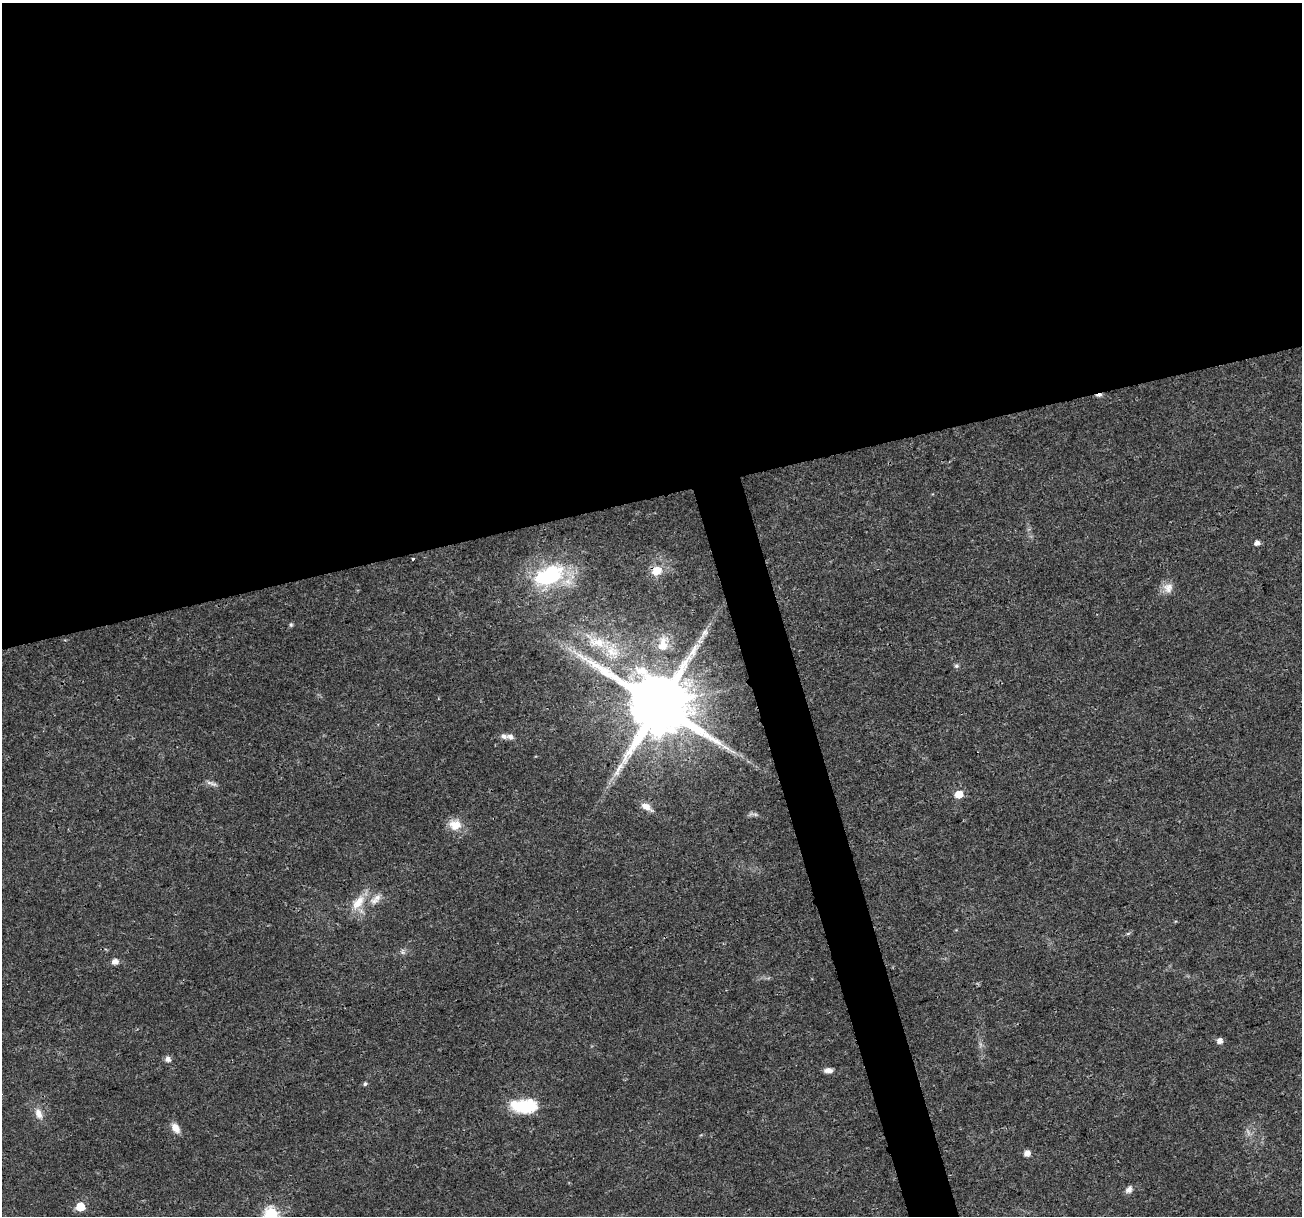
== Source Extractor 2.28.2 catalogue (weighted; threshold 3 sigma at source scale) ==
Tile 2 of 4 x 4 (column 2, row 1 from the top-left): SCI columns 1312-2611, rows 3756-4969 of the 5216 x 5025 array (HDU 1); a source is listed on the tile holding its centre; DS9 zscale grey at full resolution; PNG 1304 x 1218 px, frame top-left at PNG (2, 3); no overlay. Shown black and unused: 43% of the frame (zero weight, under 3 of 4 exposures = <1% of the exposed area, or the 3 px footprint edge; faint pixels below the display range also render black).
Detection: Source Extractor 2.28.2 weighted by HDU 2 'WHT'; one run over the whole footprint, this tile lists its part. Background 0.0139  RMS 0.0023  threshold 0.0104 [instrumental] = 3 sigma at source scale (4.5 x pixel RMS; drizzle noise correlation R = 1.50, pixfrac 1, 0.0396/0.0396 arcsec/px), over >= 5 px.
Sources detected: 36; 1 cosmic-ray / hot-pixel residue — not listed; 2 inside a brighter listed object's ellipse — not listed separately; the other 33 listed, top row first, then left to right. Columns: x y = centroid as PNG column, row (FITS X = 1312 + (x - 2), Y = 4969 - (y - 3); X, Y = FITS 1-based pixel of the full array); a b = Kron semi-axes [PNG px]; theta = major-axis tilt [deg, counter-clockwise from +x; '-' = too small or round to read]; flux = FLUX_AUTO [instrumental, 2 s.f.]
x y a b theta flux
1257 542 5 5 - 1.2
412 559 3 3 - 0.62
656 571 9 8 - 3.7
549 576 36 21 22 23
1168 588 14 14 - 2.2
291 625 6 5 - 0.38
705 632 10 7 44 1.1
597 642 37 14 -24 8.1
663 644 24 14 76 4.7
956 666 7 5 -20 0.46
658 705 19 16 -20 2800
510 737 10 7 -20 0.96
212 783 16 5 -19 0.88
959 794 5 5 - 5.3
646 807 14 7 -31 2
755 814 10 4 -13 0.61
455 825 17 14 -7 3.4
375 899 20 10 39 2.6
358 902 23 11 50 4.4
1128 933 6 4 2 0.32
403 952 8 7 - 0.64
115 961 6 5 - 1.6
1220 1041 5 5 - 1.7
168 1059 6 6 - 1.2
828 1070 10 6 -2 1.4
365 1084 5 5 - 0.46
524 1106 30 15 -1 11
39 1114 16 9 -68 2
175 1128 13 8 -56 2
1027 1153 5 5 - 1.7
1129 1189 9 7 52 1.2
80 1207 6 5 - 7.4
271 1214 6 6 - 30
Overlapping masked pixels (flux is a lower limit): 2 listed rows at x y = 656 571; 658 705
Isophote crosses this tile's border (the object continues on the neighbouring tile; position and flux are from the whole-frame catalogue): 1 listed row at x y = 271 1214